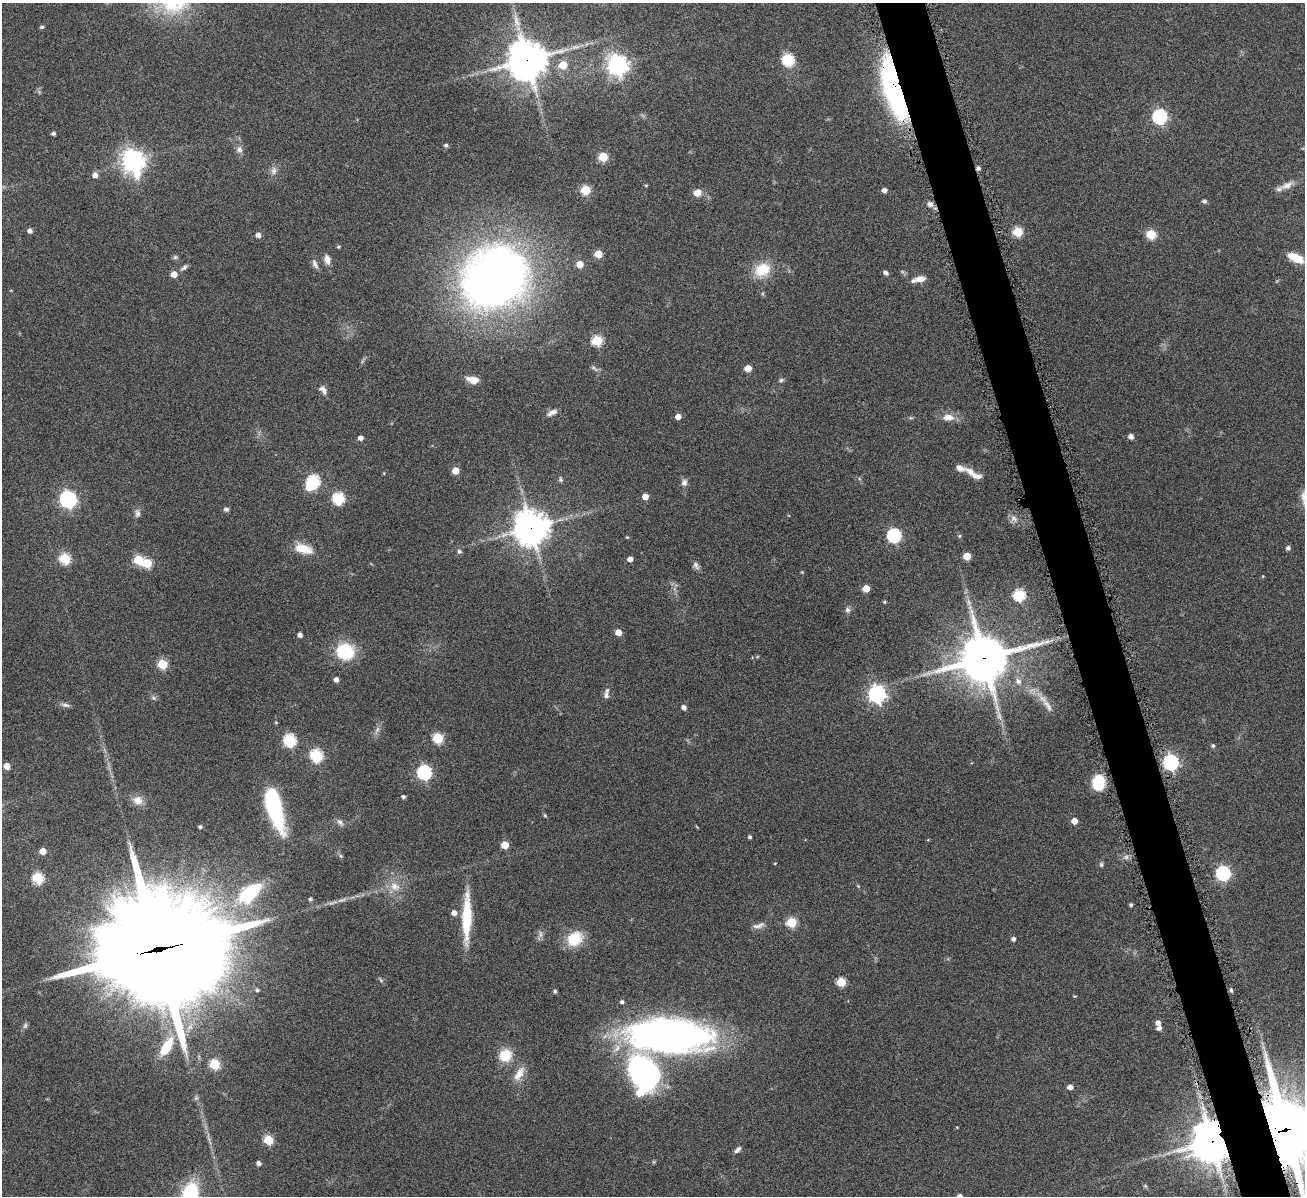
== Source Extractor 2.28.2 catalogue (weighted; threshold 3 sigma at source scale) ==
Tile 6 of 4 x 4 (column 2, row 2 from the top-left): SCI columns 1311-2613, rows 2666-3859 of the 5223 x 5210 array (HDU 1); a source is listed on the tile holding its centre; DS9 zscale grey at full resolution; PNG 1307 x 1198 px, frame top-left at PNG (2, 3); no overlay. Shown black and unused: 4% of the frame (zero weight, under 4 of 8 exposures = <1% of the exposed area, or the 3 px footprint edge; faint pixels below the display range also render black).
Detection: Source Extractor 2.28.2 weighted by HDU 2 'WHT'; one run over the whole footprint, this tile lists its part. Background 0.108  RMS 0.0052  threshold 0.0211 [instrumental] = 3 sigma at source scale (4.09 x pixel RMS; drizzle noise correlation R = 1.36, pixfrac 0.8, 0.05/0.05 arcsec/px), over >= 5 px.
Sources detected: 162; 5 too faint to see at this stretch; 2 inside a brighter object's white glare — not listed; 3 inside a brighter listed object's ellipse — not listed separately; the other 152 listed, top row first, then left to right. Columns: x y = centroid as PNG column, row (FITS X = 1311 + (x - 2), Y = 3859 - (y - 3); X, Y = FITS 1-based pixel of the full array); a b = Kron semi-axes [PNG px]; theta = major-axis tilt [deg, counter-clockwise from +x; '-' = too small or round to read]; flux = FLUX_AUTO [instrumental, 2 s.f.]
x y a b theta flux
516 21 21 8 -73 5.1
42 27 4 4 - 0.92
527 60 13 12 - 1200
788 60 7 6 - 43
563 65 6 6 - 9.2
617 65 7 7 - 300
894 88 38 12 -74 200
1160 117 7 6 - 85
53 133 4 4 - 1.2
446 145 5 4 - 1.2
239 150 9 7 -81 2.1
603 157 5 5 - 18
133 161 8 8 - 380
978 168 5 4 - 1.4
274 171 11 8 78 2.3
95 175 6 5 - 2.5
646 185 5 3 - 0.47
1287 185 19 8 21 4
585 190 5 5 - 20
884 190 4 4 - 2.2
697 193 8 7 - 4.2
1204 201 4 4 - 1.1
930 204 7 6 - 1.8
30 231 5 4 - 1.9
1018 232 5 5 - 22
1151 234 5 5 - 23
258 235 5 5 - 2.1
338 247 4 4 - 0.66
598 254 5 5 - 9.5
175 257 6 6 - 0.93
1296 258 16 7 -26 9.7
327 260 11 7 -81 3.1
315 264 14 6 -64 1.9
580 264 5 5 - 5.9
184 268 11 5 34 1.3
762 270 22 18 26 12
886 272 6 5 - 1.3
174 274 5 5 - 4.4
495 277 78 68 22 300
921 279 14 7 9 4.1
597 340 6 5 - 26
594 368 12 5 -36 1.3
748 368 5 5 - 6.9
473 380 14 7 -13 4.8
781 380 6 5 - 0.91
323 390 12 7 -51 2.3
552 412 13 6 24 2.5
678 417 5 4 - 3.3
948 417 16 8 -2 4.8
910 418 7 4 0 0.64
1131 436 6 6 - 1.7
361 438 5 4 - 2.3
455 471 5 5 - 7.4
970 472 15 9 -43 3.6
560 479 8 5 -83 0.9
313 482 6 6 - 59
684 483 8 7 - 2
645 497 5 4 - 4.5
338 498 6 6 - 45
68 499 7 7 - 150
226 509 5 4 - 1.5
137 513 11 7 -88 1.8
1014 519 11 8 -40 2.6
531 528 11 11 - 830
894 535 6 6 - 71
959 536 5 4 - 0.57
627 537 4 4 - 0.48
1288 548 5 4 - 1.4
303 549 22 10 -17 9.1
459 551 5 5 - 1.2
967 556 5 5 - 9.5
65 559 6 5 - 34
630 559 5 4 - 2.6
138 560 5 5 - 20
147 563 6 5 - 19
696 566 12 7 -62 1.7
1263 576 4 3 - 0.37
866 588 5 5 - 7.4
1019 595 6 6 - 42
885 602 5 4 - 0.61
848 610 8 7 - 1.5
618 632 5 5 - 5.2
300 635 4 4 - 2.2
345 651 19 17 -15 22
984 658 17 15 14 1800
162 664 5 5 - 22
336 679 4 4 - 2.3
1018 681 9 8 - 2.4
877 694 7 7 - 170
606 695 10 6 89 1.6
153 698 6 5 - 0.98
65 705 12 5 -11 1.6
1048 706 21 7 -56 4.1
684 707 5 4 - 1.9
438 738 6 5 - 29
290 740 6 6 - 53
1213 746 4 4 - 0.91
316 755 6 6 - 49
1171 762 6 6 - 120
7 766 5 4 - 5.5
424 772 6 6 - 81
1098 782 13 10 80 21
403 797 4 4 - 1.1
138 800 15 12 -18 4.3
275 808 48 14 -74 47
545 815 5 4 - 0.53
1074 821 5 5 - 4.6
340 822 11 6 -46 1.7
200 827 4 3 - 0.86
750 837 4 3 - 0.92
505 845 5 5 - 10
43 851 5 5 - 5.2
775 863 4 3 - 0.32
1101 864 6 5 - 0.78
1223 873 6 6 - 88
38 878 6 5 - 36
395 886 15 11 -28 5.5
250 893 29 15 39 32
310 899 4 4 - 1.1
342 900 12 5 17 1.8
1131 905 3 3 - 0.95
454 913 6 5 - 2.7
467 917 57 10 89 21
792 922 6 5 - 25
758 925 18 6 15 2.5
575 939 19 15 39 13
1013 939 4 4 - 1.5
158 949 45 36 6 12000
841 982 5 5 - 20
257 990 4 4 - 0.8
1231 990 5 4 - 0.88
555 991 4 4 - 1
1074 996 5 4 - 0.42
622 1002 4 4 - 1.1
1158 1023 5 4 - 2.6
1159 1028 5 4 - 1.9
669 1035 66 26 -2 280
166 1047 18 8 58 14
505 1055 11 10 - 13
214 1064 6 5 - 26
643 1073 33 24 -67 120
519 1074 21 9 57 5.8
1070 1087 5 4 - 2.9
196 1098 6 5 - 0.84
1286 1130 22 20 -58 4300
268 1140 5 5 - 19
1211 1141 13 12 - 1200
738 1150 9 5 44 1.5
259 1163 5 4 - 1.8
1145 1186 6 5 - 0.68
190 1195 21 14 77 43
960 1196 5 4 - 1.7
Overlapping masked pixels (flux is a lower limit): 8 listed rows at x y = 527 60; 894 88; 978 168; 531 528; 984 658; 158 949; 1286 1130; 1211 1141
Isophote crosses this tile's border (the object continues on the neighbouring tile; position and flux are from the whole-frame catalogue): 3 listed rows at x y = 1286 1130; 190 1195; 960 1196